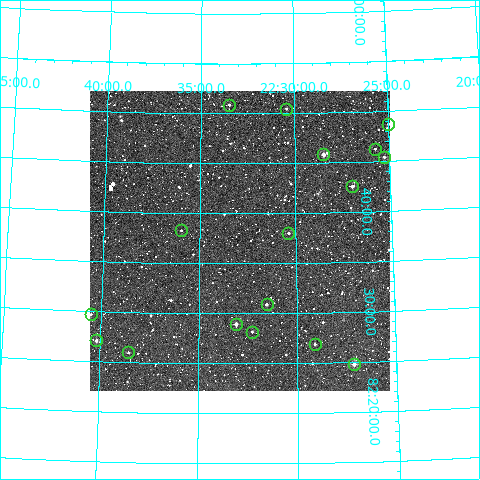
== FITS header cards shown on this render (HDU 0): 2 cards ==
NAXIS1  =                  300
NAXIS2  =                  300

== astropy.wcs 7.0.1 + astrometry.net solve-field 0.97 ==
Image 300 x 300 px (HDU 0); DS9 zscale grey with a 90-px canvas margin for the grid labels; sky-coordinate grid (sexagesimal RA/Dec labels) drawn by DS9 from the SOLVED WCS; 17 Tycho-2 reference stars matched to detected sources circled (green)
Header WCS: RA---TAN/DEC--TAN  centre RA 22:32:54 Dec +82:37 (338.23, +82.62 deg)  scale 6 arcsec/px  FOV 30.0' x 30.0'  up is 0 deg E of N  parity normal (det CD < 0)
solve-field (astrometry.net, Tycho-2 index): VERIFIED the header's WCS against the Tycho-2 star catalogue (verified at 2 index scales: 6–17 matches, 0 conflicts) and refined it, rather than solving blind
Solved WCS: RA---TAN-SIP/DEC--TAN-SIP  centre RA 22:32:55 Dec +82:37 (338.23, +82.62 deg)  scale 6.01 arcsec/px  FOV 30.0' x 30.0'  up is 0 deg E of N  parity normal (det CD < 0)
The solver's refit moves the header's centre by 1.2 arcsec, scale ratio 1.001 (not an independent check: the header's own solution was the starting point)
Tycho-2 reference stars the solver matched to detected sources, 17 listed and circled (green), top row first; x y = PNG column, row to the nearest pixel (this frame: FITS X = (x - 90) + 1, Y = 300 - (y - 93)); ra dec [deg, ICRS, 3 dp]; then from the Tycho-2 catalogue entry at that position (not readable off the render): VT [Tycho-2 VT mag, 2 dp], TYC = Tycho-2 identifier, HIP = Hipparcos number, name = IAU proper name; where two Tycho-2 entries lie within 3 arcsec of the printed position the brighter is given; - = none
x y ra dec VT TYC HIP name
229 107 338.369 +82.848 11.86 4650-43-1 - -
286 111 337.602 +82.841 12.36 4650-657-1 - -
388 126 336.245 +82.812 11.89 4650-98-1 - -
375 151 336.433 +82.771 12.24 4650-525-1 - -
323 156 337.119 +82.764 10.44 4650-2219-1 - -
384 159 336.320 +82.757 11.70 4650-1164-1 - -
352 188 336.748 +82.710 11.21 4650-2224-1 - -
181 232 338.987 +82.638 12.36 4650-1001-1 - -
288 235 337.593 +82.634 11.34 4650-1041-1 - -
267 306 337.881 +82.515 11.24 4650-935-1 - -
91 316 340.130 +82.495 12.05 4613-622-1 - -
236 326 338.275 +82.483 10.81 4612-61-1 - -
252 334 338.072 +82.470 11.71 4612-21-1 - -
96 342 340.048 +82.451 11.64 4613-674-1 - -
315 346 337.276 +82.448 11.94 4612-29-1 - -
128 354 339.636 +82.433 11.94 4612-57-1 - -
354 366 336.782 +82.413 10.82 4612-142-1 - -